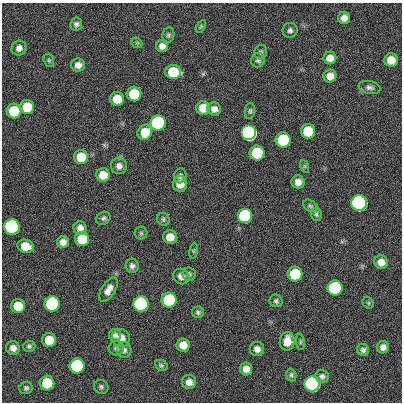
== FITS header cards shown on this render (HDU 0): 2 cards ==
NAXIS1  =                  400
NAXIS2  =                  400

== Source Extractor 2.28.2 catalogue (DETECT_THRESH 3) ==
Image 400 x 400 px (HDU 0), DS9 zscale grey, 1 PNG px = 1 image px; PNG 404 x 404 px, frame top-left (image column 1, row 400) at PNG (2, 3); each listed source drawn as its Kron ellipse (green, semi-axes under 4 px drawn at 4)
Background 0.324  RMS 34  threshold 101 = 3 sigma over >= 5 px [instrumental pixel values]
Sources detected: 88; all 88 listed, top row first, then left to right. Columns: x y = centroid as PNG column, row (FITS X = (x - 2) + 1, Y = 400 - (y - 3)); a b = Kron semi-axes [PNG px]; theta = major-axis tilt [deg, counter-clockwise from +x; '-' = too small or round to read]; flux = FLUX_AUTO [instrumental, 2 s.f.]
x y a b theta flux
344 18 6 6 - 1.6e+04
76 24 6 6 - 6.2e+03
201 26 7 4 59 3.1e+03
290 30 7 7 - 7.3e+03
168 35 7 6 - 4.7e+03
137 43 6 4 -43 3.1e+03
162 46 6 6 - 1.3e+04
19 48 8 7 - 1.2e+04
261 52 7 6 - 4.7e+03
330 58 6 6 - 1.8e+04
49 60 7 5 -70 3.7e+03
258 60 7 7 - 6.3e+03
391 60 7 7 - 3.2e+04
78 65 7 6 - 1.5e+04
173 72 8 7 - 1.2e+05
330 76 6 6 - 2.0e+04
370 87 11 6 -11 8.2e+03
134 94 7 7 - 1.2e+05
117 99 7 7 - 4.7e+04
27 107 7 7 - 7.3e+04
203 108 7 7 - 3.9e+04
214 109 7 6 - 1.3e+04
14 111 7 7 - 1.2e+05
250 111 8 5 83 4.5e+03
158 123 7 7 - 1.0e+06
308 131 7 7 - 9.0e+04
145 132 8 7 - 5.0e+04
249 133 7 7 - 3.5e+06
283 140 7 7 - 2.1e+05
257 153 7 7 - 1.8e+05
81 157 7 7 - 5.7e+04
119 166 8 8 - 1.2e+04
304 166 6 4 -71 3.4e+03
103 175 7 6 - 3.5e+04
180 176 7 6 - 6.5e+03
298 182 6 6 - 1.5e+04
180 184 7 7 - 2.5e+04
359 203 7 7 - 1.1e+07
310 206 8 5 -34 4.2e+03
316 214 7 5 -83 4.4e+03
245 216 7 7 - 5.4e+05
103 218 7 6 - 5.5e+03
163 219 7 6 - 4.4e+03
12 227 7 7 - 2.9e+06
80 228 6 6 - 1.3e+04
141 233 6 6 - 4.3e+03
170 237 7 6 - 2.8e+04
82 239 7 7 - 7.7e+04
63 242 6 6 - 1.3e+04
25 246 8 6 -16 3.8e+04
194 251 8 4 82 3.2e+03
381 262 7 6 - 2.0e+04
132 266 7 6 - 7.6e+03
189 274 7 6 - 5.6e+03
295 274 7 7 - 1.4e+05
181 276 8 7 - 1.2e+04
335 288 7 7 - 5.7e+05
108 290 13 7 58 1.7e+04
169 300 7 7 - 3.1e+05
276 301 6 6 - 5.4e+03
368 303 6 5 - 3.2e+03
52 304 8 7 - 6.1e+05
141 304 7 7 - 2.1e+06
18 306 7 7 - 5.0e+04
198 312 6 5 - 4.9e+03
115 335 6 6 - 7.2e+03
121 338 9 8 - 2.1e+04
49 340 7 7 - 4.8e+04
287 341 9 7 85 3.3e+04
300 342 8 4 -82 3.7e+03
183 345 6 6 - 2.7e+04
29 346 6 5 - 4.9e+03
383 347 6 6 - 1.2e+04
13 348 7 6 - 1.3e+04
116 348 7 7 - 6.2e+03
257 349 7 7 - 1.3e+04
124 350 8 7 - 7.6e+03
363 350 6 6 - 6.9e+03
161 365 6 5 - 4.3e+03
77 366 7 7 - 5.2e+05
246 369 6 6 - 1.6e+04
291 375 6 5 - 4.4e+03
322 376 7 6 - 7.1e+03
189 382 7 7 - 1.6e+04
47 383 7 7 - 9.9e+04
312 384 7 7 - 5.5e+06
101 387 7 6 - 5.5e+03
26 388 6 6 - 5.0e+03